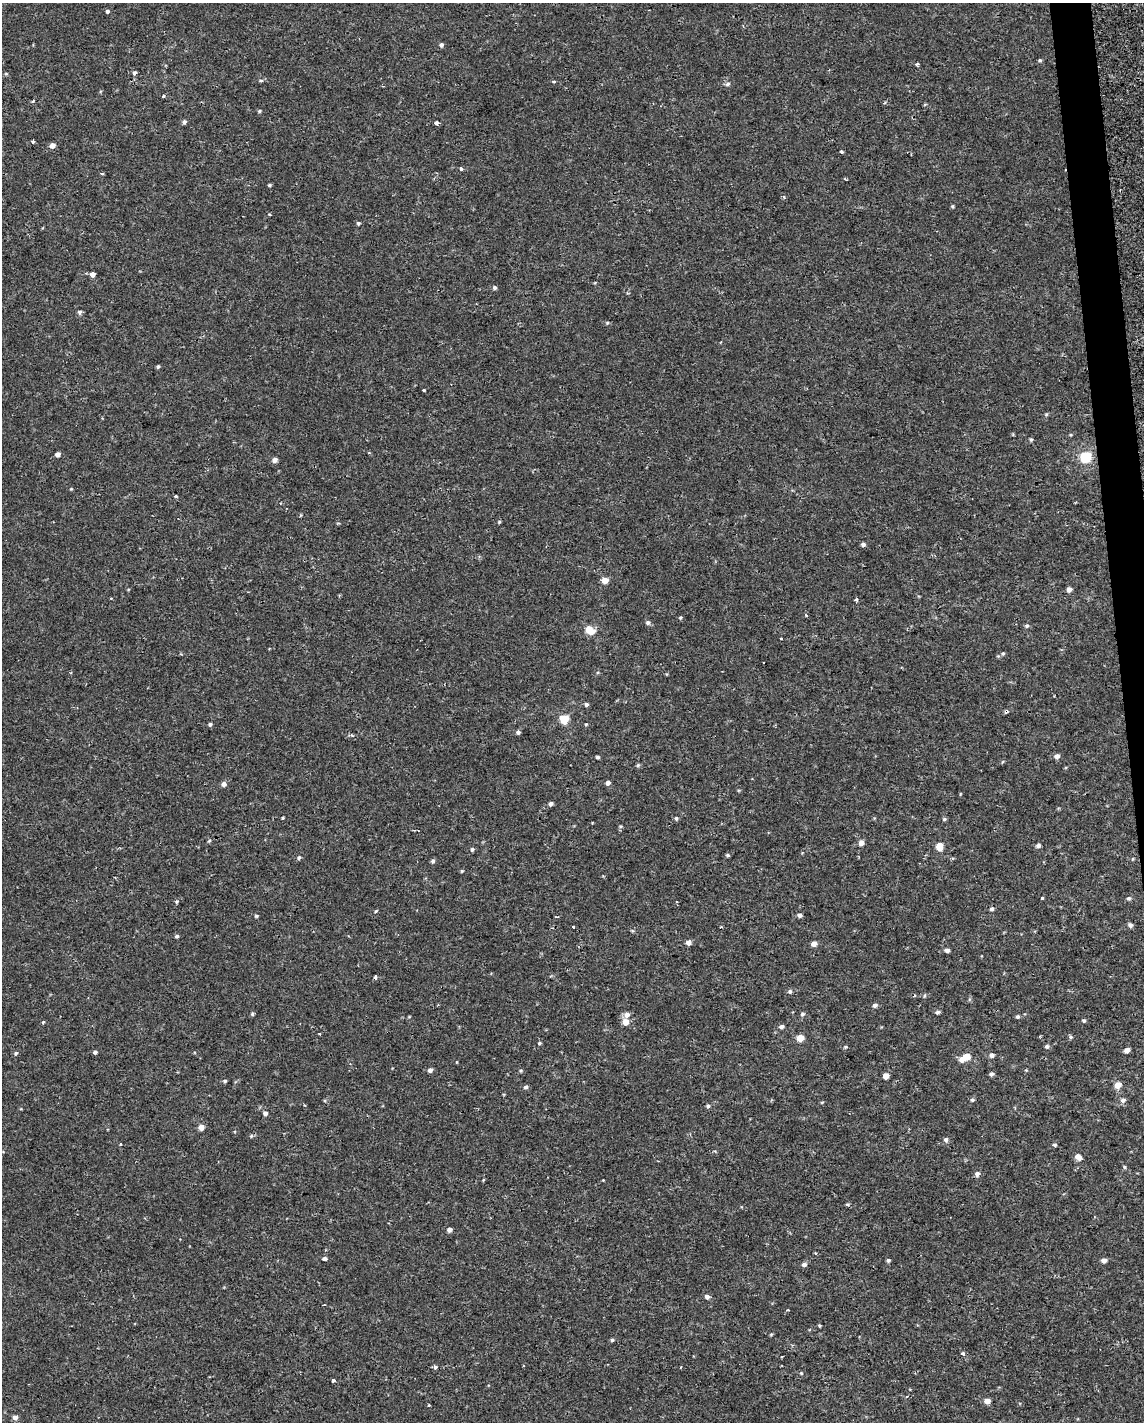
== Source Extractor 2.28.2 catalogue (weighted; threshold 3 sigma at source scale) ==
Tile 6 of 4 x 3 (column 2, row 2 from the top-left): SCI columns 1143-2284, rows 1428-2847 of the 4567 x 4316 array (HDU 1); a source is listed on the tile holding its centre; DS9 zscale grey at full resolution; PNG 1146 x 1424 px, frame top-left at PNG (2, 3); no overlay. Shown black and unused: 2% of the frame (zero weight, under 2 of 3 exposures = <1% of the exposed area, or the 3 px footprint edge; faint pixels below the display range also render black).
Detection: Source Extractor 2.28.2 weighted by HDU 2 'WHT'; one run over the whole footprint, this tile lists its part. Background -3.16e-05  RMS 0.0021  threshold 0.0096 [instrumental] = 3 sigma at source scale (4.5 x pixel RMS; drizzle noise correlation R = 1.50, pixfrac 1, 0.0396/0.0396 arcsec/px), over >= 5 px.
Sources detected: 128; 1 cosmic-ray / hot-pixel residue — not listed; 2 inside a brighter listed object's ellipse — not listed separately; the other 125 listed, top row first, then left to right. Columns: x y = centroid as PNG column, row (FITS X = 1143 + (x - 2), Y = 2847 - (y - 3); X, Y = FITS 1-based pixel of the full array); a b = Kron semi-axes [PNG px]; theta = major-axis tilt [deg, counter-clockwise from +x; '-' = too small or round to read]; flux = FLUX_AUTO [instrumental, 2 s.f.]
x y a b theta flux
107 11 4 4 - 0.33
441 45 5 4 - 0.4
1040 60 5 3 - 0.26
917 64 3 3 - 0.69
134 73 5 4 - 0.38
261 81 6 3 9 0.28
553 82 5 3 - 0.25
728 84 6 5 - 0.34
163 96 3 3 - 0.32
259 111 5 3 - 0.2
184 122 5 4 - 0.43
437 123 4 3 - 2.1
33 141 3 3 - 0.42
52 145 5 5 - 0.84
841 152 4 3 - 0.3
461 169 4 3 - 0.46
102 173 5 2 - 0.28
269 185 4 4 - 0.24
269 214 4 2 - 0.18
358 223 5 4 - 0.25
92 274 5 5 - 0.94
495 288 5 4 - 0.38
80 312 6 5 - 0.37
158 366 4 4 - 0.26
424 390 3 3 - 0.39
1031 439 5 3 - 0.24
57 454 5 4 - 0.78
1086 457 6 5 - 13
275 460 5 5 - 0.88
176 496 3 3 - 0.28
863 544 5 5 - 0.43
605 580 5 5 - 2
1069 589 5 4 - 0.84
111 598 3 2 - 0.17
855 600 3 3 - 0.7
806 615 3 3 - 0.29
648 622 6 6 - 0.41
1027 626 6 4 41 0.33
589 630 8 6 -34 2.9
1003 653 5 4 - 0.25
763 663 2 2 - 0.23
586 704 5 4 - 0.37
564 719 5 5 - 6.1
210 724 5 4 - 0.29
518 732 5 4 - 0.4
1057 756 6 5 - 0.71
598 757 5 3 - 0.27
638 765 5 4 - 0.27
608 783 5 5 - 0.61
224 784 6 5 - 0.68
551 804 5 4 - 0.45
676 818 5 4 - 0.28
944 819 5 4 - 0.27
209 841 5 3 - 0.2
861 843 6 5 - 0.98
939 846 7 5 86 2.3
1038 846 5 5 - 0.45
472 849 5 4 - 0.3
728 855 5 4 - 0.27
299 858 5 4 - 0.31
433 861 5 5 - 0.36
462 871 5 3 - 0.17
1042 898 3 3 - 0.36
1129 898 6 4 1 0.33
992 909 5 4 - 0.39
800 915 5 5 - 0.49
256 916 5 4 - 0.24
1130 925 6 5 - 0.46
573 927 3 3 - 0.8
177 936 5 4 - 0.32
688 943 6 5 - 0.8
814 944 5 4 - 1.2
947 950 5 4 - 0.67
376 977 4 3 - 1.1
790 991 5 5 - 0.36
875 1005 6 5 - 0.48
937 1012 5 4 - 0.42
252 1014 5 4 - 0.27
802 1014 6 5 - 0.32
1017 1017 5 5 - 0.31
1084 1020 5 4 - 0.28
43 1022 4 3 - 0.2
625 1022 8 8 - 1.2
781 1027 6 4 29 0.48
1071 1037 5 4 - 0.27
800 1038 5 5 - 2.5
539 1043 4 4 - 0.23
1047 1046 5 5 - 0.37
1127 1050 5 4 - 1
95 1052 5 4 - 0.39
16 1053 5 4 - 0.29
992 1055 5 5 - 0.64
966 1057 6 5 - 2.8
430 1070 5 5 - 0.55
991 1074 5 5 - 0.44
886 1076 5 4 - 1.6
225 1081 5 4 - 0.28
1118 1085 5 5 - 2.1
526 1087 5 4 - 0.4
972 1100 5 4 - 0.32
1123 1100 7 5 27 0.59
708 1106 5 5 - 0.3
265 1113 5 5 - 0.55
201 1127 5 5 - 1.5
946 1139 6 6 - 0.42
120 1144 3 3 - 0.73
1055 1145 5 4 - 0.24
1078 1157 8 5 -41 1.2
1124 1167 5 3 - 0.22
977 1174 7 6 - 0.63
449 1230 5 5 - 0.56
325 1259 5 4 - 0.46
888 1260 5 4 - 0.31
1104 1260 5 5 - 0.77
804 1264 6 5 - 0.53
707 1297 6 5 - 0.5
788 1310 3 3 - 0.41
612 1340 4 4 - 0.27
963 1354 4 3 - 0.54
435 1367 4 3 - 1.7
801 1373 4 4 - 0.17
333 1381 4 3 - 0.69
987 1401 5 5 - 1.5
429 1405 3 3 - 0.23
15 1417 5 5 - 0.82